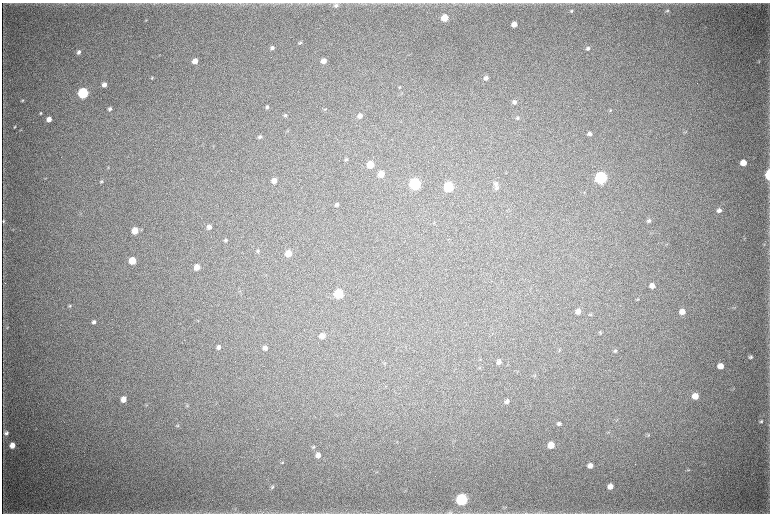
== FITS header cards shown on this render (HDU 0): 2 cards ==
NAXIS1  =                 1536 / length of data axis 1
NAXIS2  =                 1023 / length of data axis 2

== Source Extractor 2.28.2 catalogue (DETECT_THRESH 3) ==
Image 1536 x 1023 px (HDU 0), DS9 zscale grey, zoomed out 1/2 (1 PNG px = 2 x 2 image px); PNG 772 x 516 px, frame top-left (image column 1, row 1022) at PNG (2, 3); no overlay
Background 4040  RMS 36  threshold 108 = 3 sigma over >= 5 px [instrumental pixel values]
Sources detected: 114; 3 cannot appear on this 1/2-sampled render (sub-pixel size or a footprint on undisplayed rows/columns) and are not listed; the other 111 listed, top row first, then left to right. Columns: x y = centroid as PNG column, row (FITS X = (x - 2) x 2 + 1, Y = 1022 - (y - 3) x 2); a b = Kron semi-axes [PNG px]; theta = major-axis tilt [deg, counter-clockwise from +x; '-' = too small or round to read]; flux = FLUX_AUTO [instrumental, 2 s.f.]
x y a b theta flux
336 5 5 5 - 2.0e+04
571 11 4 4 - 1.0e+04
667 11 5 4 - 1.0e+04
445 18 5 4 - 1.7e+05
146 20 3 3 - 4.5e+03
514 24 4 4 - 6.6e+04
300 43 5 3 - 9.8e+03
272 48 5 4 - 2.1e+04
588 48 5 4 - 1.7e+04
79 52 5 4 - 2.4e+04
195 61 4 4 - 8.1e+04
324 61 5 4 - 5.9e+04
758 62 4 3 - 6.6e+03
152 78 5 3 - 6.9e+03
486 78 5 4 - 2.7e+04
104 84 4 4 - 4.2e+04
400 87 5 3 - 7.0e+03
83 93 5 5 - 1.2e+06
22 100 4 3 - 9.0e+03
514 102 5 4 - 2.1e+04
267 107 5 4 - 1.3e+04
110 109 4 4 - 1.9e+04
325 109 5 3 - 7.7e+03
610 110 4 4 - 8.1e+03
41 113 4 3 - 8.4e+03
285 115 5 4 - 1.3e+04
360 116 4 4 - 3.6e+04
518 118 5 4 - 1.3e+04
49 119 4 4 - 5.7e+04
15 127 4 3 - 6.8e+03
21 130 5 2 - 4.2e+03
288 131 3 3 - 5.6e+03
685 132 5 3 - 8.3e+03
589 134 5 4 - 2.6e+04
260 137 5 4 - 1.5e+04
213 146 3 2 - 3.9e+03
346 159 5 4 - 9.6e+03
743 163 5 4 - 1.0e+05
371 165 5 5 - 1.7e+05
108 168 4 3 - 6.0e+03
381 174 5 5 - 1.1e+05
768 175 6 3 -89 3.7e+05
45 178 4 3 - 5.4e+03
601 178 6 5 - 2.0e+06
274 181 5 4 - 6.2e+04
102 182 5 4 - 1.0e+04
415 184 5 5 - 1.6e+06
496 184 7 6 - 2.3e+04
449 187 5 5 - 7.0e+05
497 188 6 4 25 1.6e+04
584 192 3 2 - 4.3e+03
337 205 4 4 - 1.4e+04
719 210 5 5 - 3.1e+04
80 213 4 2 - 5.2e+03
3 221 5 3 - 8.8e+03
649 221 5 4 - 1.6e+04
209 227 4 4 - 3.5e+04
135 231 5 5 - 1.4e+05
225 240 4 4 - 1.2e+04
258 251 5 4 - 1.0e+04
288 253 5 5 - 1.3e+05
132 261 5 5 - 1.8e+05
197 267 5 5 - 8.7e+04
652 286 6 5 - 4.1e+04
240 291 4 2 - 4.2e+03
339 294 5 5 - 5.0e+05
638 299 5 3 - 5.9e+03
70 306 5 3 - 8.6e+03
735 307 4 2 - 5.0e+03
578 311 5 5 - 4.1e+04
682 312 5 5 - 5.4e+04
591 314 5 3 - 8.1e+03
198 321 4 3 - 5.7e+03
94 322 4 4 - 2.2e+04
7 327 5 3 - 7.8e+03
601 333 4 4 - 7.4e+03
322 336 5 5 - 5.6e+04
218 347 5 4 - 2.1e+04
265 348 5 5 - 2.9e+04
559 350 5 4 - 7.9e+03
615 351 5 4 - 1.1e+04
750 357 5 4 - 1.7e+04
480 359 3 2 - 4.1e+03
499 362 6 5 - 2.5e+04
720 366 5 5 - 7.8e+04
480 368 5 2 - 5.6e+03
535 375 4 3 - 6.4e+03
695 396 5 5 - 9.7e+04
123 399 5 5 - 7.0e+04
507 401 5 5 - 2.2e+04
147 405 4 3 - 5.8e+03
187 406 5 3 - 6.8e+03
761 421 5 4 - 1.1e+04
559 424 5 4 - 1.9e+04
177 425 6 5 - 1.1e+04
608 432 5 2 - 6.2e+03
6 433 5 4 - 2.2e+04
648 435 6 3 41 1.1e+04
12 445 5 4 - 7.4e+04
551 445 5 5 - 1.0e+05
313 447 5 4 - 1.1e+04
318 455 5 5 - 4.5e+04
282 462 4 3 - 6.2e+03
590 465 5 5 - 4.1e+04
688 470 5 3 - 7.0e+03
610 486 5 5 - 5.2e+04
272 487 6 4 61 1.2e+04
405 491 4 2 - 5.0e+03
462 500 6 6 - 1.6e+06
450 513 7 4 17 1.6e+04
526 513 7 3 -9 1.2e+04
At the frame edge (FLAGS 8, measured only in part): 3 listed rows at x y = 768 175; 450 513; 526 513
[3 sub-pixel or undisplayed-footprint detections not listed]